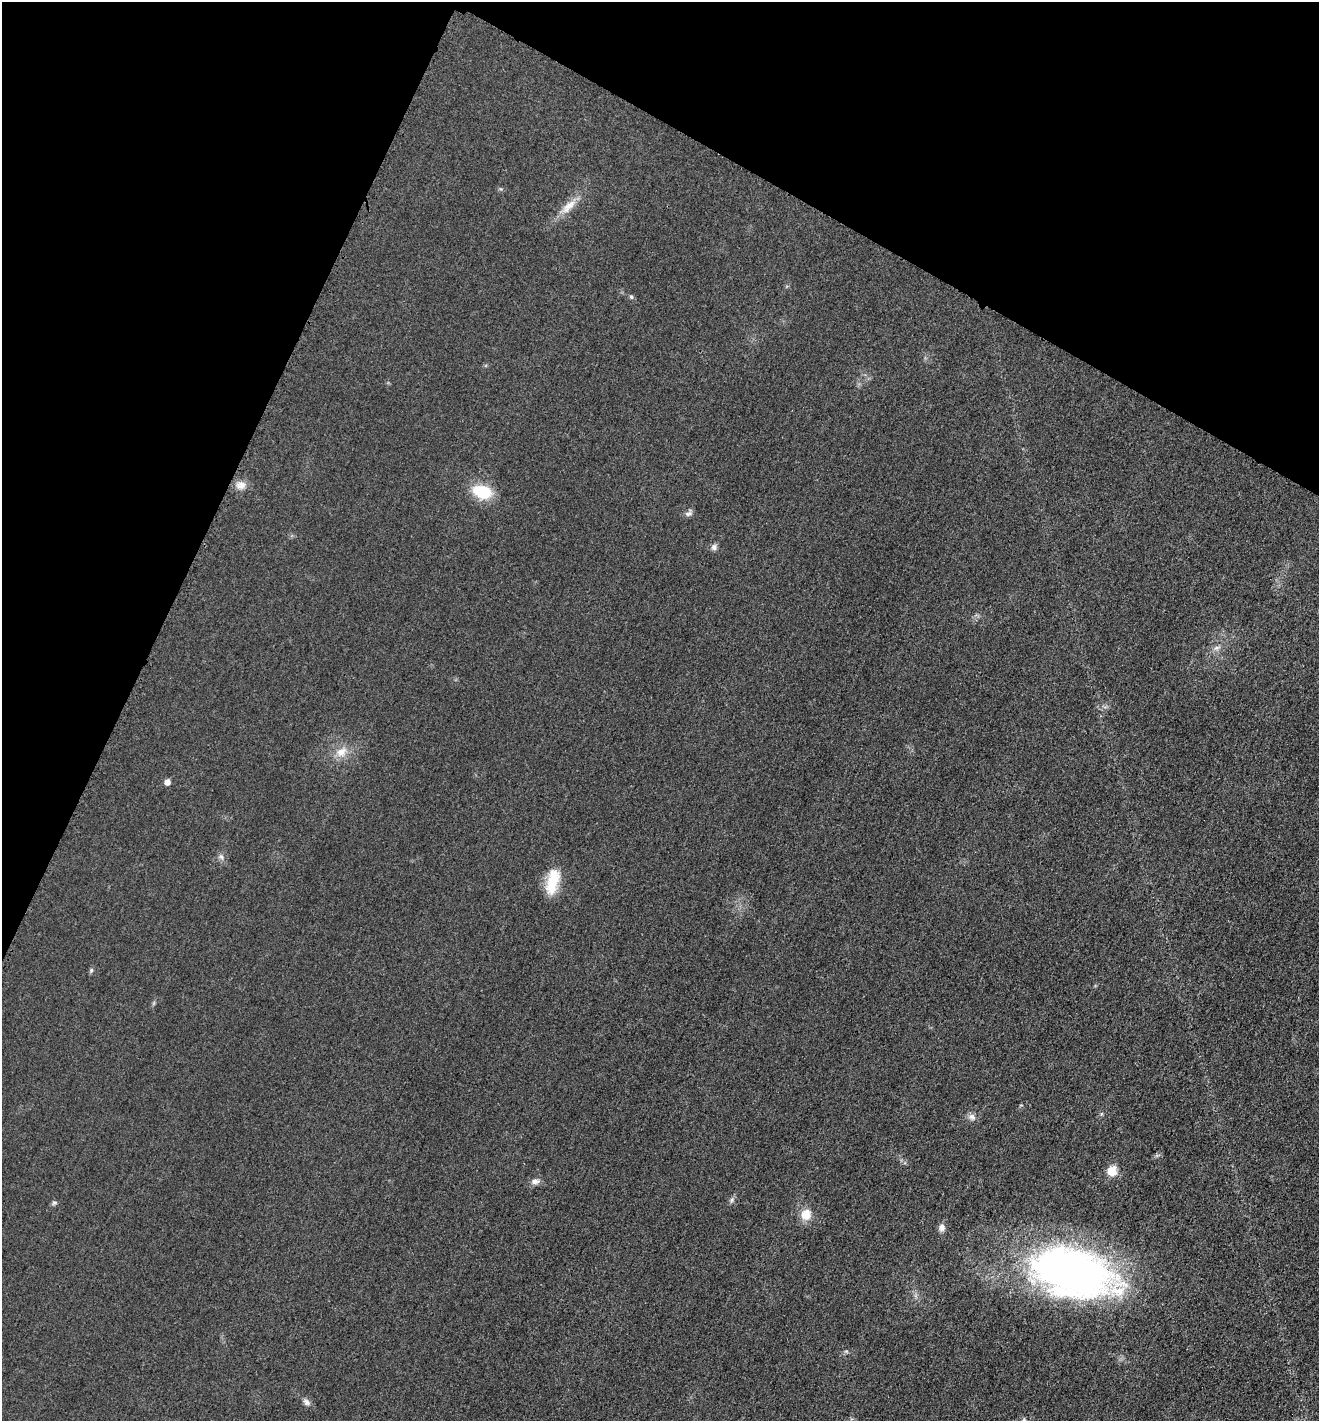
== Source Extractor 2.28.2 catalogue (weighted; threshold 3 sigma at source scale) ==
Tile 2 of 4 x 4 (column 2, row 1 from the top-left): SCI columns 1468-2784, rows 4271-5689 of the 5714 x 5701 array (HDU 1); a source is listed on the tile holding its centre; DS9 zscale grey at full resolution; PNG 1321 x 1423 px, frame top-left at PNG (2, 2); no overlay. Shown black and unused: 23% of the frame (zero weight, under 3 of 4 exposures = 1% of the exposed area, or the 3 px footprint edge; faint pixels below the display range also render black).
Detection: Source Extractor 2.28.2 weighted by HDU 2 'WHT'; one run over the whole footprint, this tile lists its part. Background 0.0273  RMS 0.0058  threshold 0.0263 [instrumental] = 3 sigma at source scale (4.5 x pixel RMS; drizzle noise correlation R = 1.50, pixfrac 1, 0.05/0.05 arcsec/px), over >= 5 px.
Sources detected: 23; all 23 listed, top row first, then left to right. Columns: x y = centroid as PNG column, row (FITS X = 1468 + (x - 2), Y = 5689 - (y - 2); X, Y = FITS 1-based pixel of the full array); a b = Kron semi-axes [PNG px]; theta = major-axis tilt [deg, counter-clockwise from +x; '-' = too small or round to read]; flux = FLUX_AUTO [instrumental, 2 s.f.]
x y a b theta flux
568 206 27 10 42 9.1
631 297 6 5 - 0.96
241 485 14 11 6 4.9
482 492 22 15 -17 20
689 513 11 7 31 2.1
714 547 8 8 - 2.1
1217 648 11 5 24 2.4
341 752 18 13 31 8.2
167 782 6 5 - 3.7
221 857 8 6 -68 1.7
552 881 33 14 77 18
91 970 7 5 69 1.1
1101 1114 6 4 71 0.77
972 1117 11 9 -38 2.8
1112 1171 6 6 - 22
535 1181 11 8 3 3
732 1200 8 6 70 1.5
54 1203 8 5 18 1.2
806 1214 14 13 - 8.1
942 1228 10 8 83 2.6
1072 1273 86 45 -15 310
846 1351 6 4 -18 0.81
307 1402 10 7 -41 2.5